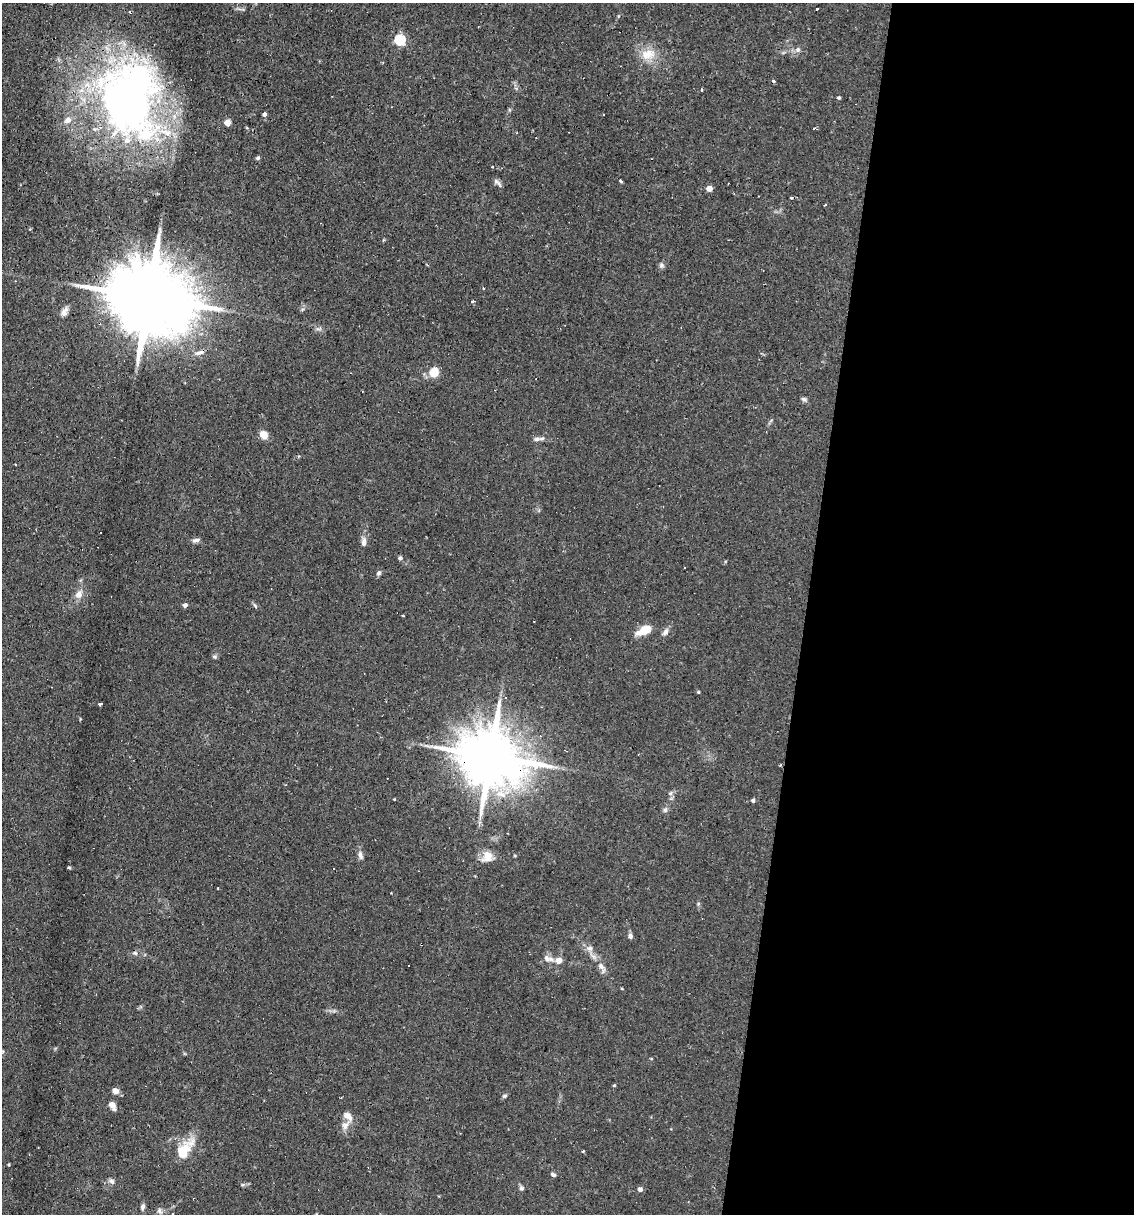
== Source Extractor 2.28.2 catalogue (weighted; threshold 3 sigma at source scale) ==
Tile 12 of 4 x 4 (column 4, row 3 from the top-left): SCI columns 3627-4758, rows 1213-2424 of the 4873 x 4847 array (HDU 1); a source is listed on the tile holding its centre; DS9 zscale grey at full resolution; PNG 1136 x 1216 px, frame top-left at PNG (2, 3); no overlay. Shown black and unused: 29% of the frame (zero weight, under 2 of 3 exposures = <1% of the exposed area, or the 3 px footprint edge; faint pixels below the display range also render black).
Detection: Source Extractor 2.28.2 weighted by HDU 2 'WHT'; one run over the whole footprint, this tile lists its part. Background 0.082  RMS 0.0055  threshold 0.0245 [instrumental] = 3 sigma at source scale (4.5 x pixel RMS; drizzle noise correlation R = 1.50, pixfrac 1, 0.05/0.05 arcsec/px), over >= 5 px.
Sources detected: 85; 2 inside a brighter object's white glare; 11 cosmic-ray / hot-pixel residue — not listed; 2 inside a brighter listed object's ellipse — not listed separately; the other 70 listed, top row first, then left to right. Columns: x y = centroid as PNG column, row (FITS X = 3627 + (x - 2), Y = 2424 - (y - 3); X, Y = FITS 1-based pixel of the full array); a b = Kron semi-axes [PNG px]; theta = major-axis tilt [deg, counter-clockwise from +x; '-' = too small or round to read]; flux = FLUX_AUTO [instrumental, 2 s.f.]
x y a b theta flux
817 9 3 2 - 5.6
400 40 6 5 - 42
798 50 7 7 - 1.6
648 54 21 14 16 9
773 81 4 3 - 1.1
701 90 3 3 - 2.9
839 98 4 4 - 0.78
129 104 104 66 -67 250
264 114 5 4 - 1.5
227 122 4 4 - 8.8
258 158 5 4 - 0.99
492 167 3 2 - 0.87
621 181 3 3 - 1.6
497 182 15 4 -46 1.4
709 188 4 4 - 6
791 198 3 3 - 0.9
661 265 7 6 - 1.3
483 288 3 2 - 0.52
150 298 33 16 -13 8600
472 301 4 3 - 0.75
64 311 14 7 59 2.7
200 352 13 5 20 2.4
434 372 5 5 - 24
804 399 7 5 -16 1.1
263 435 7 6 - 7.1
537 439 9 6 7 1.7
15 464 3 2 - 0.73
196 540 10 6 12 1.7
364 542 10 6 90 2.4
400 558 5 5 - 0.92
378 573 6 5 - 1.2
79 595 9 7 49 3.8
185 605 4 4 - 1.7
255 606 7 4 -53 0.81
644 630 18 8 28 7.8
665 631 11 5 51 2
215 657 7 4 -7 0.92
698 692 4 3 - 0.53
506 698 3 3 - 0.54
100 704 4 3 - 4.3
491 757 20 14 -15 4400
670 793 6 5 - 1.2
394 799 2 2 - 0.4
753 800 4 4 - 1.1
665 810 6 6 - 1.2
360 855 10 6 -75 2.1
487 856 14 13 - 6.1
69 868 5 3 - 0.58
630 936 6 6 - 1.6
590 948 8 8 - 2.4
135 953 6 5 - 1
548 959 15 6 -13 2.9
559 960 8 7 - 3.3
601 967 16 7 -47 3.3
622 989 4 3 - 0.41
2 1052 8 4 36 0.82
614 1085 5 3 - 0.46
115 1091 7 6 - 3.1
505 1096 6 4 21 0.88
112 1105 8 5 -61 4.3
347 1116 14 8 -47 4
345 1125 13 9 52 3.5
583 1151 3 3 - 1.1
183 1152 18 9 59 19
553 1175 6 4 -25 1.1
112 1181 8 6 -55 1.6
521 1188 7 6 - 1.2
640 1189 5 4 - 2.6
143 1207 8 5 77 1.5
159 1211 8 6 -56 1.7
Overlapping masked pixels (flux is a lower limit): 3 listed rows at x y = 129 104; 150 298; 491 757
Isophote crosses this tile's border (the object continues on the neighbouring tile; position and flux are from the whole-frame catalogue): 1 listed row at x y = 2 1052